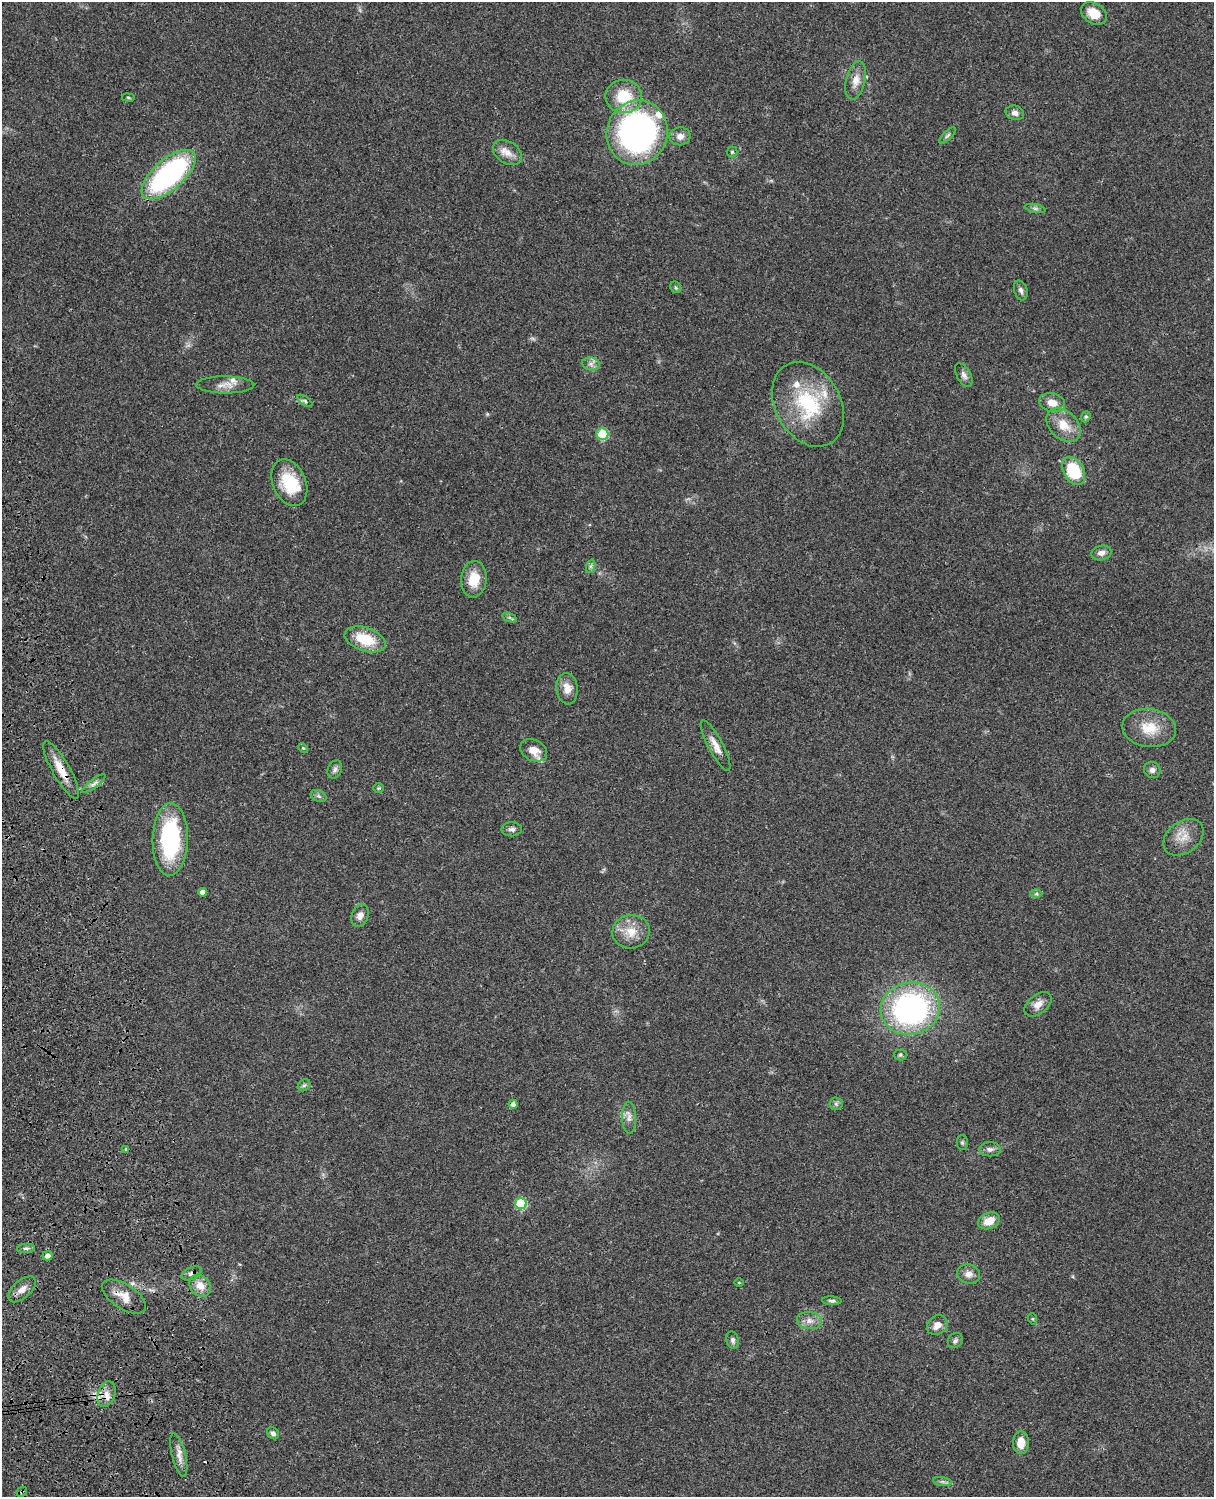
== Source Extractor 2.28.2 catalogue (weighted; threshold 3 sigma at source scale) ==
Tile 7 of 4 x 3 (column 3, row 2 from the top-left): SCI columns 2546-3757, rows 1773-3267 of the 5088 x 4927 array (HDU 1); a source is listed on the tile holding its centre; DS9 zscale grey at full resolution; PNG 1216 x 1499 px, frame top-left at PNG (2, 2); each listed source drawn as its Kron ellipse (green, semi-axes under 4 px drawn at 4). Shown black and unused: <1% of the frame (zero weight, under 3 of 4 exposures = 6% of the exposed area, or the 3 px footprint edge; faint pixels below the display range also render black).
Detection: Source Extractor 2.28.2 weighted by HDU 2 'WHT'; one run over the whole footprint, this tile lists its part. Background 0.0856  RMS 0.0061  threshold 0.0273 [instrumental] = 3 sigma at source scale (4.5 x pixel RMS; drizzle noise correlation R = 1.50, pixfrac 1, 0.05/0.05 arcsec/px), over >= 5 px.
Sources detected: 89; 3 cosmic-ray / hot-pixel residue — neither listed nor drawn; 6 inside a brighter listed object's ellipse — not listed separately; the other 80 listed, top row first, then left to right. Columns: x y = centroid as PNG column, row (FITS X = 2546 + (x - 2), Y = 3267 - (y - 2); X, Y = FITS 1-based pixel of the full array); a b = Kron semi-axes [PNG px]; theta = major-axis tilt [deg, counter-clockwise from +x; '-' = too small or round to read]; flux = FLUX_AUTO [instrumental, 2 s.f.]
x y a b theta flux
1094 13 14 10 -33 9.6
856 81 19 9 76 6.3
624 96 18 16 -1 20
128 98 6 3 -9 0.7
1015 113 9 7 -18 3
637 133 32 30 68 200
680 136 10 9 - 4
947 136 10 4 45 1.4
507 152 16 11 -34 5.8
732 152 5 5 - 0.86
169 175 33 15 41 110
1035 209 10 4 -11 1.5
676 287 6 5 - 1
1021 290 10 6 -72 2.1
591 364 9 6 -13 2.6
964 375 13 7 -61 2.8
225 385 29 8 0 6.3
305 401 9 4 -36 1.3
1052 403 13 9 -14 6.4
808 404 45 32 -61 47
1086 417 6 4 68 0.85
1064 425 20 14 -43 11
602 434 6 6 - 26
1074 471 15 10 -60 27
289 483 24 16 -66 23
1101 553 10 7 13 3.4
591 566 7 4 71 1.3
474 579 18 13 84 13
510 617 7 4 -19 1.2
365 639 21 11 -19 20
567 689 16 10 -83 6.9
1149 728 27 19 -7 15
716 746 28 7 -62 5.9
303 748 5 3 - 0.59
534 750 14 10 -27 6.7
335 769 9 7 67 2
61 770 32 8 -60 10
1152 770 8 8 - 2.5
94 784 14 4 38 2.3
379 788 5 4 - 0.78
318 796 8 5 -27 1.5
512 829 10 7 0 2.1
1183 837 22 15 36 9.4
170 839 36 17 88 70
203 892 4 4 - 3.3
1036 894 6 4 1 1
360 916 11 8 67 3.6
631 932 19 17 4 11
1038 1004 15 9 38 4.8
910 1009 30 26 10 150
900 1055 6 5 - 1.1
304 1085 7 5 42 1.3
513 1104 4 4 - 2.3
836 1104 6 6 - 1.4
629 1118 16 7 -88 3.4
962 1142 7 5 -89 1.1
126 1149 4 3 - 0.69
990 1149 10 7 0 2.4
521 1204 6 5 - 39
989 1221 11 8 23 8.6
26 1248 9 4 6 1.4
47 1256 5 4 - 2.7
192 1273 10 6 25 2.3
968 1274 11 9 -13 4
739 1282 4 3 - 0.48
200 1286 12 9 -51 7.1
22 1289 16 9 42 4.6
124 1297 25 12 -33 8.8
832 1301 10 4 -3 1.4
1033 1319 6 4 -71 0.67
809 1321 12 8 -6 4.3
937 1325 11 9 40 4.8
733 1340 9 6 -74 1.8
955 1341 8 7 - 1.6
106 1394 13 8 71 4.4
273 1433 7 5 -42 1.6
1021 1443 11 8 90 7.7
179 1455 22 7 -76 5
942 1482 9 4 -9 1.6
22 1492 6 3 45 0.73
Overlapping masked pixels (flux is a lower limit): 4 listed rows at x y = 61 770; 192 1273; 124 1297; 22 1492